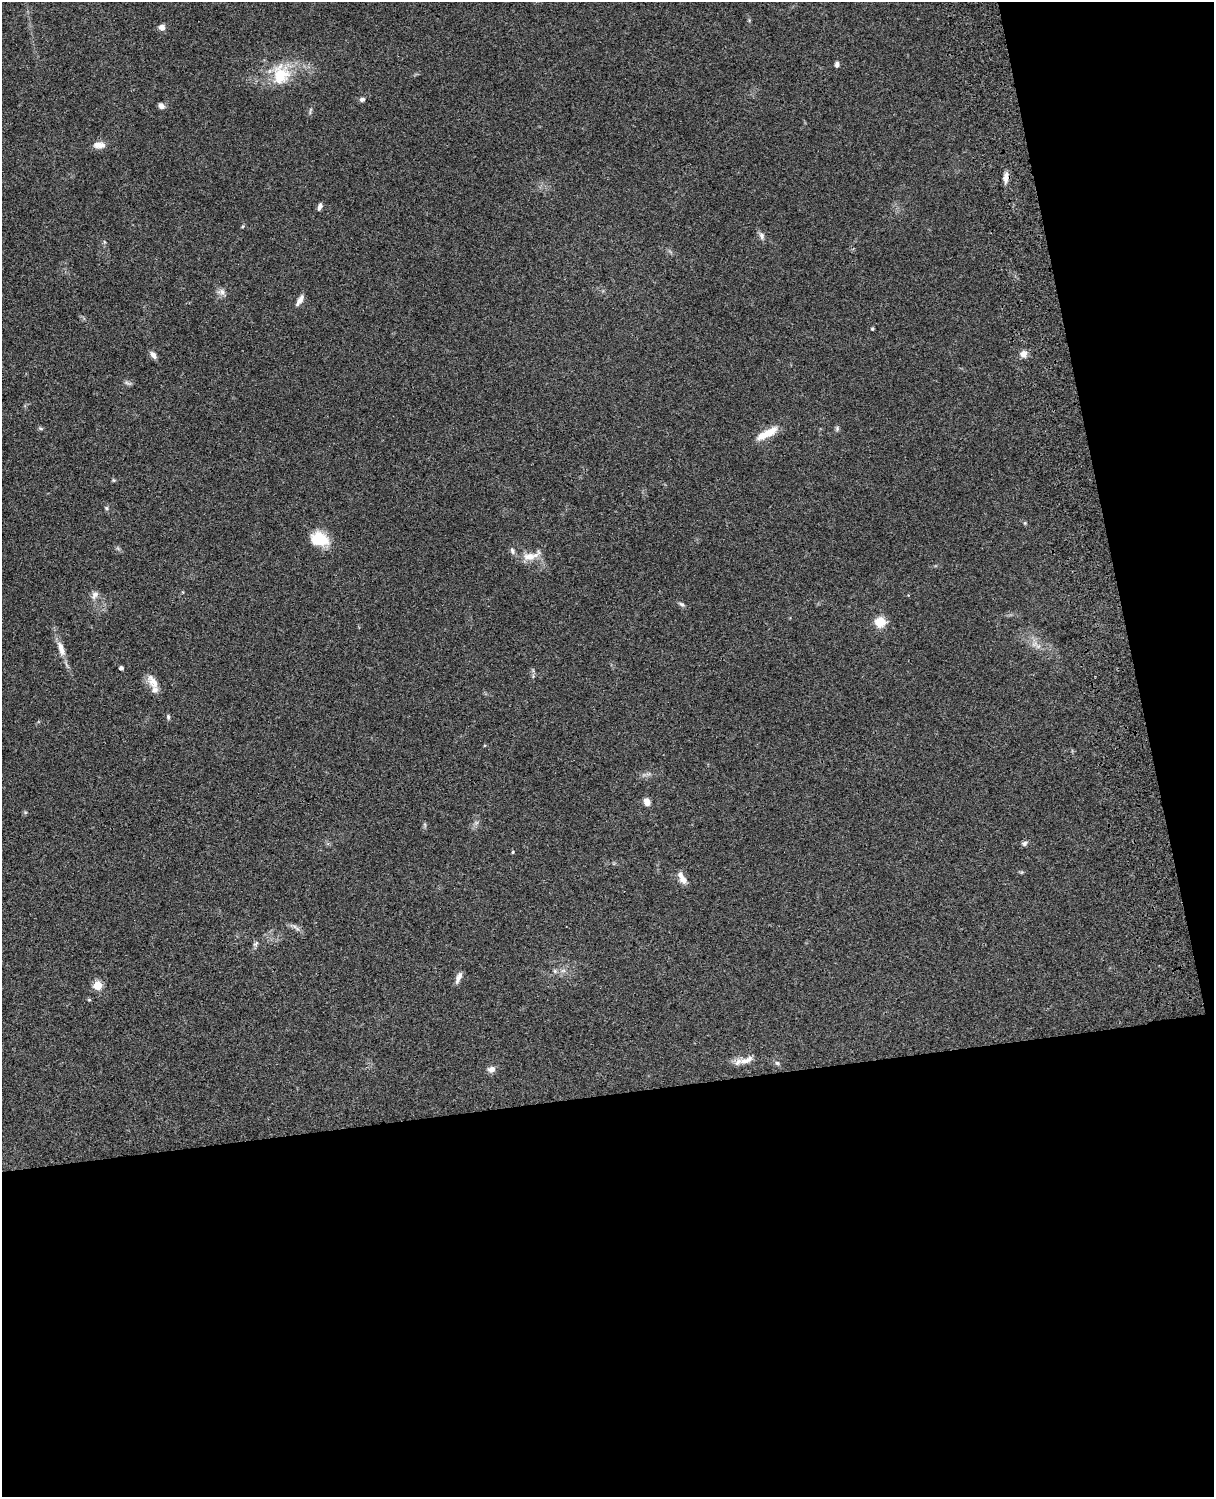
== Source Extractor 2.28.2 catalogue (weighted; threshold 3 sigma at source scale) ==
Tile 12 of 4 x 3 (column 4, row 3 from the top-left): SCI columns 3758-4969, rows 278-1772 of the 5088 x 4927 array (HDU 1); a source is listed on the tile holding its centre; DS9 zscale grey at full resolution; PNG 1216 x 1499 px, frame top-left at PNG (2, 2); no overlay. Shown black and unused: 33% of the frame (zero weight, under 3 of 4 exposures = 6% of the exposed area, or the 3 px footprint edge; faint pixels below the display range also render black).
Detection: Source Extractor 2.28.2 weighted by HDU 2 'WHT'; one run over the whole footprint, this tile lists its part. Background 0.0958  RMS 0.0062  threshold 0.0279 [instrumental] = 3 sigma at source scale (4.5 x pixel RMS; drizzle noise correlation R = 1.50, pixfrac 1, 0.05/0.05 arcsec/px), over >= 5 px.
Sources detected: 45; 1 inside a brighter listed object's ellipse — not listed separately; the other 44 listed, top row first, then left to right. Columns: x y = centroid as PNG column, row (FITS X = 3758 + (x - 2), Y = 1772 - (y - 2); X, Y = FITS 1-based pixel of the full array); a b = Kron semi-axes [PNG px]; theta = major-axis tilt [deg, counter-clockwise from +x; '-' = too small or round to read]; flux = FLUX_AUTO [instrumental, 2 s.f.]
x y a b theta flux
162 27 7 6 - 3.1
837 64 7 5 81 1.9
281 74 27 23 86 22
362 99 7 5 15 1.5
161 106 7 6 - 2.8
99 145 16 8 -3 4.7
1006 177 13 6 85 3.9
320 207 9 5 74 2
762 236 10 7 -72 2.1
222 292 10 8 -13 2.7
300 300 15 5 59 3.4
872 329 3 3 - 0.94
1024 354 9 8 - 3.6
153 355 10 6 -55 2.5
127 383 10 4 -23 1.3
837 428 7 5 77 1.2
41 429 6 4 -2 0.88
767 433 28 8 29 11
113 480 6 4 -71 0.7
106 508 5 5 - 0.94
1025 523 5 4 - 0.74
318 539 19 14 -14 18
512 551 10 5 -71 1.7
531 556 28 10 19 7.4
95 595 13 8 57 3
682 604 8 5 -42 1.4
880 622 9 9 - 12
61 649 22 8 -72 6.3
121 668 4 4 - 1.9
153 682 21 10 -59 6.4
168 717 7 4 -82 1.1
647 802 8 6 -63 4.2
1024 843 7 6 - 1.6
513 852 4 3 - 0.64
682 878 16 7 -59 4.9
294 927 8 4 -19 1.8
256 943 9 4 54 1.4
555 971 6 5 - 1.2
458 978 17 6 67 3
97 985 5 5 - 25
89 1000 5 4 - 0.71
747 1060 23 8 21 5.9
777 1063 6 5 - 1.2
491 1069 11 8 13 2.8
Overlapping masked pixels (flux is a lower limit): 1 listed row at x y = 1006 177